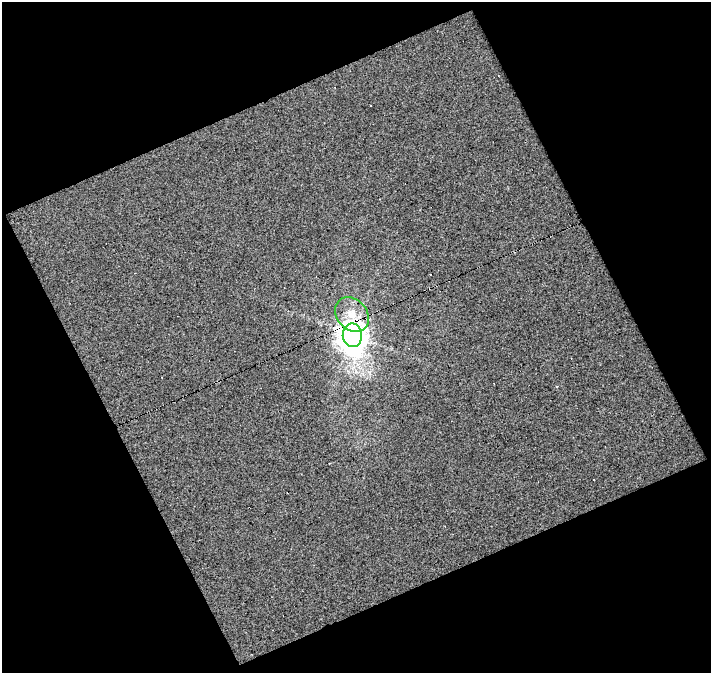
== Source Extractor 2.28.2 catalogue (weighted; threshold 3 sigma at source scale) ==
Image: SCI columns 1-709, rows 12-682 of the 709 x 695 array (HDU 1 of 3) = the unmasked area's bounding box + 8 px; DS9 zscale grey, full resolution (1 PNG px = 1 image px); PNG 713 x 675 px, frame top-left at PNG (2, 2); each listed source drawn as its Kron ellipse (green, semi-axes under 4 px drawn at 4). Shown black and unused: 46% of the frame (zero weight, under 4 of 8 exposures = <1% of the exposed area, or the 3 px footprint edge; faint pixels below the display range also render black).
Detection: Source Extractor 2.28.2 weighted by HDU 2 'WHT'. Background -0.00303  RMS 0.0051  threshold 0.021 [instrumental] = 3 sigma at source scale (4.09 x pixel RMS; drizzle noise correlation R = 1.36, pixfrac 0.8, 0.0396/0.0396 arcsec/px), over >= 5 px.
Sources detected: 4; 2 cosmic-ray / hot-pixel residue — neither listed nor drawn; the other 2 listed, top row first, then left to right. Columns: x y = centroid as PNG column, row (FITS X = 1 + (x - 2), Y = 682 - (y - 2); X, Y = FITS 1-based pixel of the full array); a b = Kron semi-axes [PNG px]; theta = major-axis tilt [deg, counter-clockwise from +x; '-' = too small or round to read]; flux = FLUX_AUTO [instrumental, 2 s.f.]
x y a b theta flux
352 315 19 15 -47 9.6
352 335 12 9 -88 640
Overlapping masked pixels (flux is a lower limit): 2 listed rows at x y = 352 315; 352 335